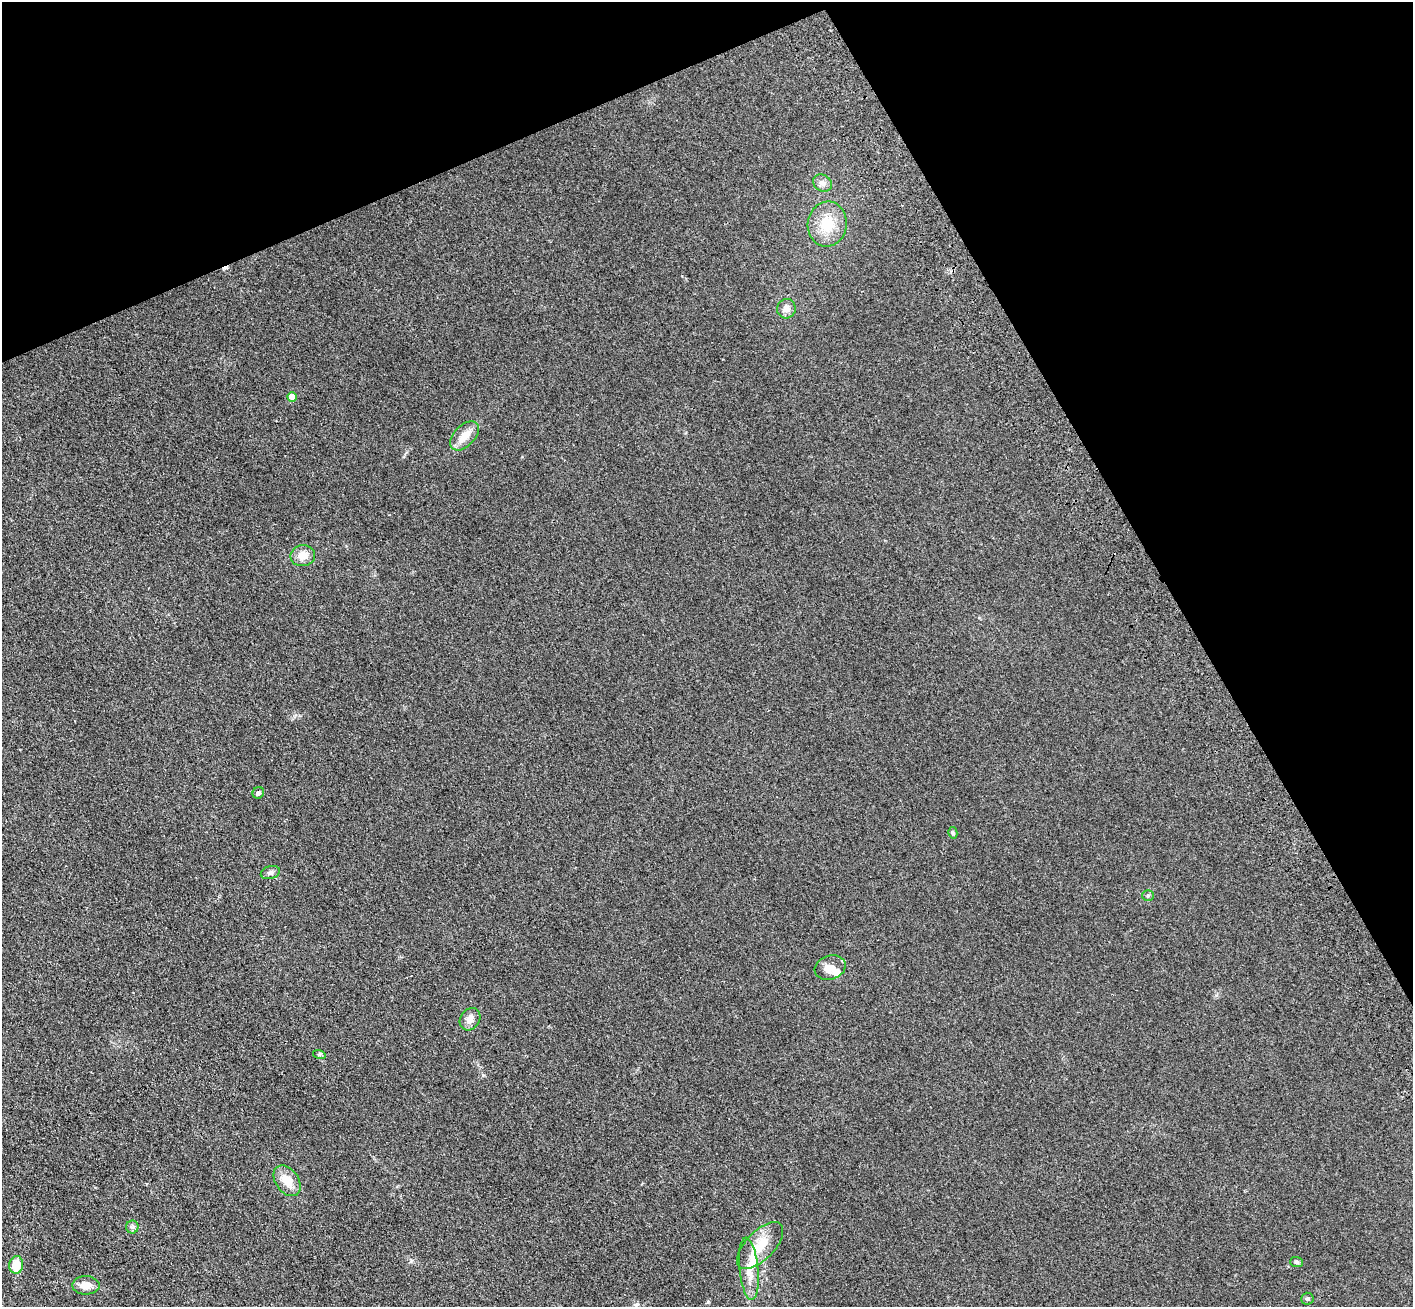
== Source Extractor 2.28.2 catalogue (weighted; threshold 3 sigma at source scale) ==
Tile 3 of 4 x 4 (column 3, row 1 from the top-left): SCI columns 2930-4340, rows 4126-5430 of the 5856 x 5772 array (HDU 1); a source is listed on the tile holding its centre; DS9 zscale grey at full resolution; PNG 1415 x 1309 px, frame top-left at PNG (2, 2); each listed source drawn as its Kron ellipse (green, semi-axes under 4 px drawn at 4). Shown black and unused: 24% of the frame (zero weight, under 3 of 4 exposures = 6% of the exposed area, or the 3 px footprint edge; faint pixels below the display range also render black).
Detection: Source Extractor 2.28.2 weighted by HDU 2 'WHT'; one run over the whole footprint, this tile lists its part. Background 0.095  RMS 0.0072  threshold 0.0323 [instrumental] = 3 sigma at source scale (4.5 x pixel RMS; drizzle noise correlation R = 1.50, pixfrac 1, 0.05/0.05 arcsec/px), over >= 5 px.
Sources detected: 24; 1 cosmic-ray / hot-pixel residue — neither listed nor drawn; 2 inside a brighter listed object's ellipse — not listed separately; the other 21 listed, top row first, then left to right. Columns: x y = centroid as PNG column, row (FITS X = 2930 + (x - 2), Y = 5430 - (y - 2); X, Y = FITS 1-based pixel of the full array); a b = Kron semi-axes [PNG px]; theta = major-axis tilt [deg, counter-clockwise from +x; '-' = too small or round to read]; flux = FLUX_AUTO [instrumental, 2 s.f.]
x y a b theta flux
822 183 10 8 -33 3.2
827 224 22 19 82 19
786 309 10 9 - 4.1
292 397 5 4 - 8.9
464 436 17 10 46 8.5
303 556 12 10 9 7.4
258 793 6 5 - 2
953 833 6 4 -75 1.1
270 872 10 6 16 2
1148 896 6 5 - 1.2
830 967 16 12 17 7.6
470 1019 12 9 55 4.8
319 1054 6 4 -19 1.1
287 1181 17 11 -54 10
132 1227 6 6 - 1.6
760 1246 30 14 46 17
1296 1262 6 5 - 1.3
16 1265 9 7 83 12
749 1269 31 9 -84 10
86 1285 13 9 -1 6.1
1307 1299 6 6 - 1.4
Unlisted compact peaks at least as high as the median listed source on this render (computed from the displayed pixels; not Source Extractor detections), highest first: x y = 483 1075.